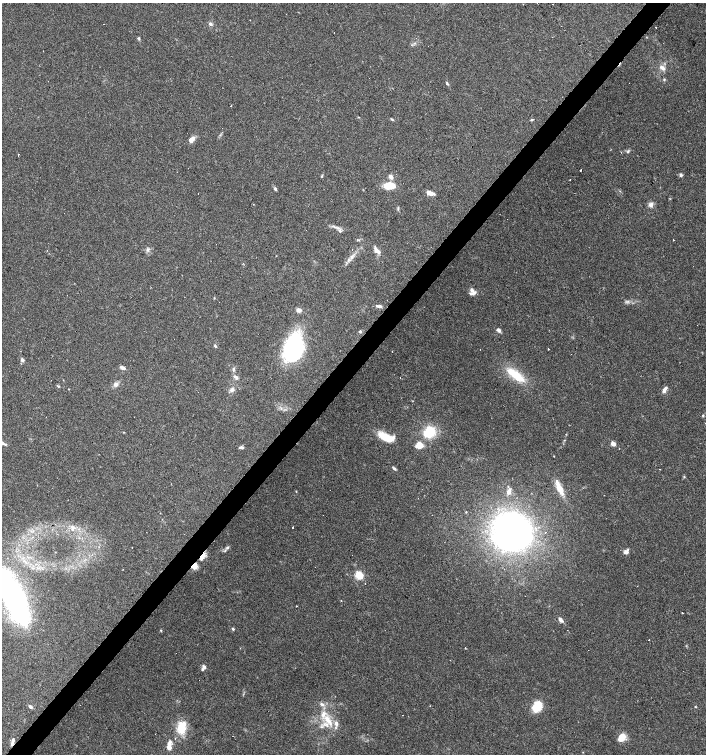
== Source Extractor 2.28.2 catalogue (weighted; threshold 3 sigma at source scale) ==
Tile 7 of 4 x 4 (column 3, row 2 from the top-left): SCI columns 2978-4385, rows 3008-4510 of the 6020 x 6013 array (HDU 1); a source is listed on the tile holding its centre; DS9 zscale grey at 2 x 2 block average (1 PNG px = mean of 2 x 2 image px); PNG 708 x 756 px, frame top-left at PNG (2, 3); no overlay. Shown black and unused: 4% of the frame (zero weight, under 3 of 4 exposures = <1% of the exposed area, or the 3 px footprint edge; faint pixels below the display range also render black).
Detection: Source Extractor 2.28.2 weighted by HDU 2 'WHT'; one run over the whole footprint, this tile lists its part. Background 0.0878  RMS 0.0058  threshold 0.0263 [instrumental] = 3 sigma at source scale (4.5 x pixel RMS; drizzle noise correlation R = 1.50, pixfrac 1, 0.0396/0.0396 arcsec/px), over >= 5 px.
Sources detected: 114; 12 cosmic-ray / hot-pixel residue — not listed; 9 inside a brighter listed object's ellipse — not listed separately; the other 93 listed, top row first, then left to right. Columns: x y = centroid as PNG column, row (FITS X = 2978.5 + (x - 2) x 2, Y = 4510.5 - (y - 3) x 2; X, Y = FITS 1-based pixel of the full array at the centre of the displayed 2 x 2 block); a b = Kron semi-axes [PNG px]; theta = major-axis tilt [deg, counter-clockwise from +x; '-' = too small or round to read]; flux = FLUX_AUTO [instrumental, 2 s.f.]
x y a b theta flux
552 4 2 2 - 1.1
104 24 2 2 - 2.2
210 24 5 4 - 3.3
656 27 2 2 - 0.98
334 33 2 2 - 1.4
139 38 4 3 - 1.8
662 68 10 5 -28 6.9
369 78 2 2 - 0.76
664 80 3 3 - 1.5
447 83 5 3 - 1.7
231 105 2 2 - 1.6
359 117 3 2 - 0.73
392 119 5 2 - 1.6
532 120 3 2 - 1.3
191 140 8 5 55 8.5
628 151 3 3 - 1.6
18 154 2 2 - 1.8
580 170 2 2 - 2.9
681 175 5 4 - 2.3
322 176 4 3 - 1.3
391 177 5 4 - 5.9
570 179 2 2 - 0.93
389 186 10 8 8 20
275 189 4 3 - 2.9
430 193 8 4 -16 9.8
651 205 7 5 72 5.3
398 208 5 2 - 1.4
340 231 5 4 - 3
673 240 2 2 - 1.8
147 249 5 4 - 2.8
377 250 11 4 -48 8.1
352 257 5 3 - 2.9
472 290 7 5 -69 5
214 298 3 2 - 0.74
379 306 7 4 -5 4.1
299 310 6 5 - 5.4
499 330 5 3 - 4.8
360 331 4 3 - 1.9
215 346 4 3 - 1.8
293 346 20 14 88 210
548 349 2 2 - 5
392 351 2 2 - 1.9
22 360 5 4 - 3.3
122 368 6 3 -22 5.3
233 369 4 3 - 1.9
515 375 27 9 -35 38
236 377 7 5 -44 3.9
400 378 2 2 - 1
116 384 6 6 - 5.1
58 386 3 2 - 1.2
232 390 7 5 10 4.3
665 390 9 4 60 5
703 415 3 3 - 1.1
429 432 4 4 - 130
386 437 20 8 -21 27
2 443 13 4 -23 6.4
613 444 6 4 -43 6.2
418 446 11 5 -5 8.1
241 447 6 3 -1 2.5
554 456 3 2 - 0.58
394 468 4 3 - 2.7
684 477 3 2 - 1.1
559 488 22 6 -66 18
509 492 8 6 68 6.4
293 527 2 2 - 2.1
72 528 7 5 -88 6.1
512 532 31 29 -45 610
545 532 2 2 - 0.93
228 547 4 3 - 2
132 548 2 2 - 0.73
626 552 7 5 51 5
202 557 11 5 58 9.7
194 566 6 5 - 11
359 575 3 3 - 79
14 598 34 14 -66 460
296 606 2 2 - 0.65
682 613 2 2 - 3.5
560 620 7 4 -46 5.5
233 629 3 2 - 1.8
161 630 3 2 - 1
649 640 2 2 - 1.2
465 648 2 2 - 1.2
204 667 6 4 -52 3.3
322 704 7 4 -34 4.2
537 706 11 8 65 32
30 707 5 4 - 3.2
695 707 3 2 - 0.81
328 720 20 7 -52 23
322 727 4 2 - 1.5
181 728 17 11 -85 26
623 736 11 9 -66 11
12 742 9 3 74 5.5
169 746 12 4 88 11
Overlapping masked pixels (flux is a lower limit): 3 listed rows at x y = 202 557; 194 566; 12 742
Isophote crosses this tile's border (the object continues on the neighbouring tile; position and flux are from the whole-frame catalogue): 2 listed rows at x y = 2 443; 14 598
Diffuse or blended objects may show on this block-average render without a row.